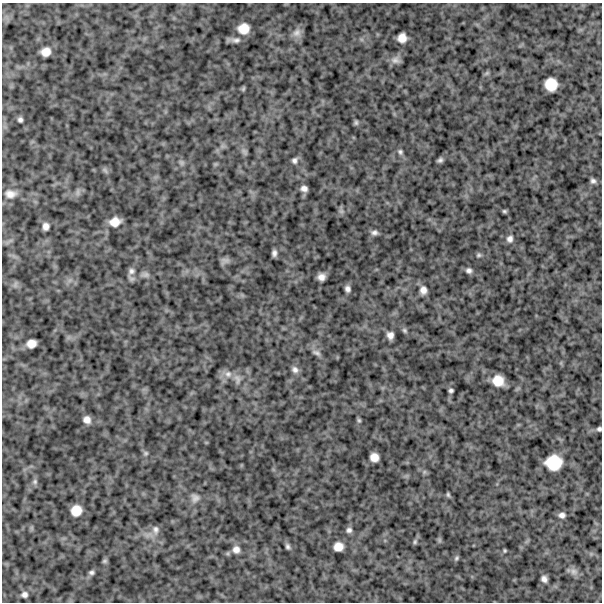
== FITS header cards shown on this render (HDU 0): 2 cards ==
NAXIS1  =                  600
NAXIS2  =                  600

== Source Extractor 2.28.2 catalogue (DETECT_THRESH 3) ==
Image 600 x 600 px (HDU 0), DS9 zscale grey, 1 PNG px = 1 image px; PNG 604 x 604 px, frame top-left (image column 1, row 600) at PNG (2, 3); no overlay
Background 862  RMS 240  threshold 714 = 3 sigma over >= 5 px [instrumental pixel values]
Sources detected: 73; all 73 listed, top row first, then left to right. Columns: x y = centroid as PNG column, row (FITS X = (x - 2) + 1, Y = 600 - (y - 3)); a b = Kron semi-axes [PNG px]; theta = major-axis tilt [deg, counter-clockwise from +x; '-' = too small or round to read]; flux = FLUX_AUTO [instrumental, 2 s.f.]
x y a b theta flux
243 29 11 10 - 230000
297 33 12 12 - 96000
402 38 8 8 - 150000
236 40 13 7 5 71000
46 52 8 7 - 160000
395 60 12 9 -13 75000
487 73 8 4 32 26000
551 84 11 11 - 310000
243 89 7 4 64 24000
20 120 5 4 - 42000
356 123 6 5 - 30000
244 152 10 6 -53 44000
400 152 7 6 - 39000
294 160 8 7 - 51000
440 160 6 5 - 44000
181 163 8 6 -38 39000
105 170 9 5 -54 39000
593 181 6 5 - 50000
304 188 6 5 - 71000
78 192 11 4 85 47000
10 194 15 10 0 130000
341 211 7 5 -44 36000
504 211 4 3 - 25000
115 222 11 8 14 180000
46 226 7 6 - 84000
374 232 8 6 -4 55000
510 239 9 8 - 73000
274 253 6 4 89 53000
479 255 6 6 - 30000
225 261 11 7 18 57000
131 271 10 9 - 72000
469 271 7 6 - 54000
145 274 12 7 -4 60000
321 277 7 6 - 94000
15 284 10 4 72 29000
347 289 6 5 - 59000
423 290 10 8 -89 98000
404 330 7 5 -46 32000
390 335 7 6 - 89000
31 344 9 7 15 150000
316 353 13 6 -27 60000
295 370 9 7 -37 73000
228 374 11 11 - 120000
237 379 16 8 -75 100000
498 381 10 9 - 250000
451 391 4 4 - 36000
87 420 8 7 - 100000
359 420 6 5 - 27000
599 429 5 5 - 36000
145 453 7 6 - 33000
374 457 8 7 - 150000
554 462 14 13 - 490000
424 472 6 5 - 27000
35 482 8 7 - 42000
448 495 6 4 -74 27000
195 498 12 11 - 100000
76 510 9 9 - 230000
562 515 8 6 -4 66000
155 530 13 10 -78 94000
349 530 7 6 - 50000
439 540 7 4 -90 27000
415 542 7 5 73 30000
288 546 5 4 - 38000
338 547 8 8 - 160000
236 549 9 9 - 96000
505 550 4 3 - 19000
228 553 6 4 72 21000
456 558 7 5 53 28000
105 561 6 5 - 26000
573 571 12 9 -19 71000
91 572 6 4 5 37000
544 579 6 5 - 68000
24 595 7 7 - 58000
At the frame edge (FLAGS 8, measured only in part): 1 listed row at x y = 599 429